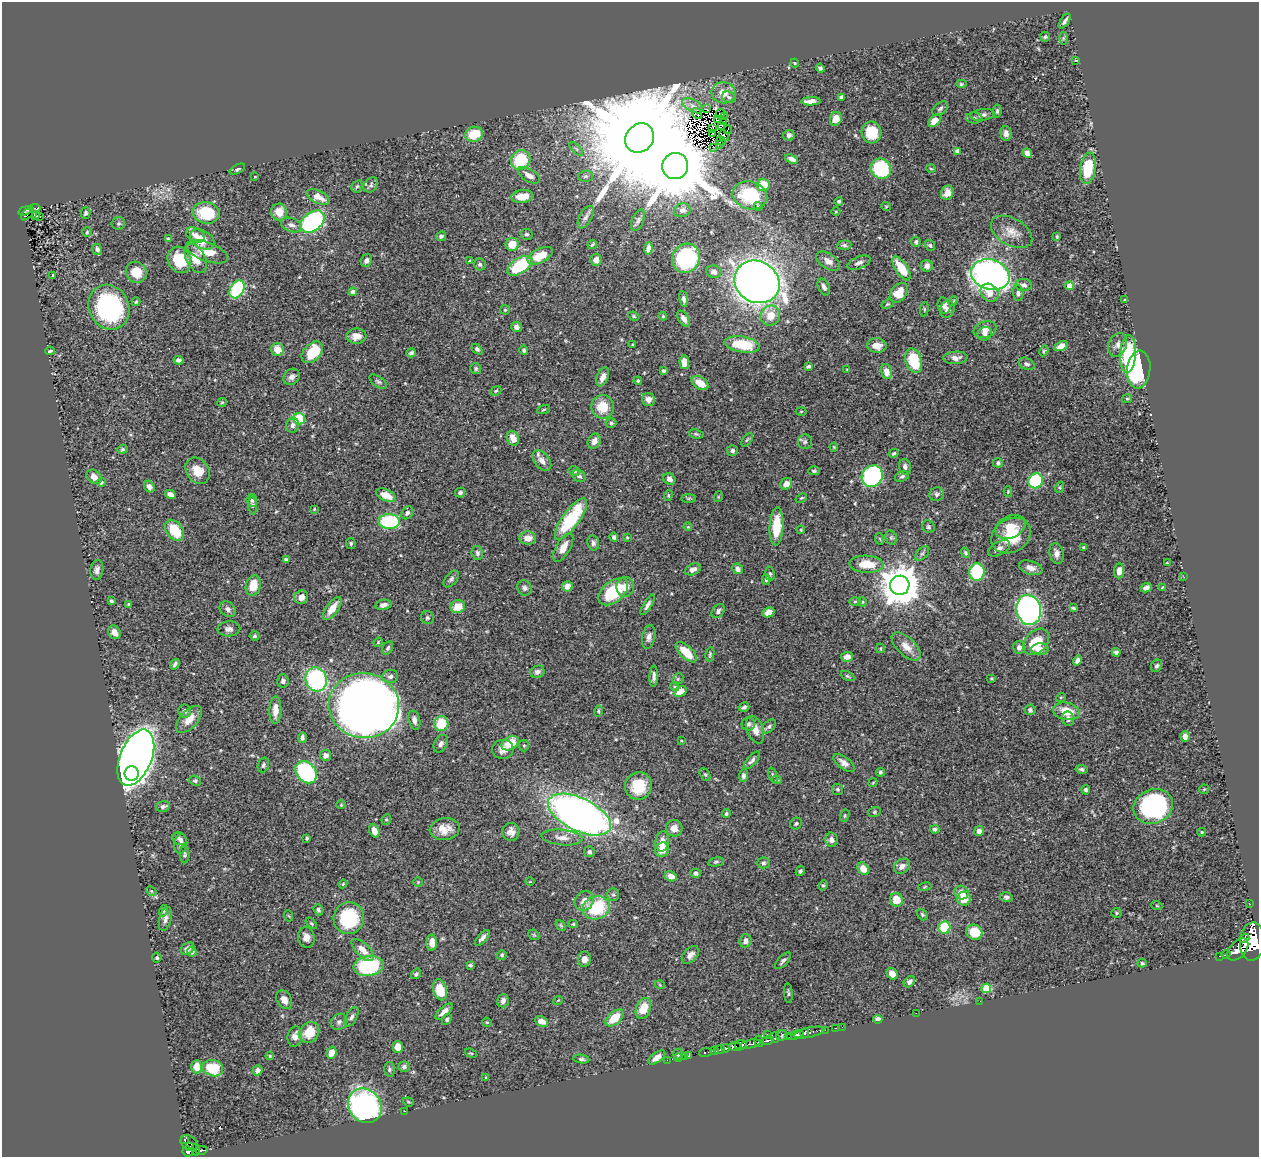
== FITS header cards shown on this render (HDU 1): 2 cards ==
NAXIS1  =                 1257
NAXIS2  =                 1155

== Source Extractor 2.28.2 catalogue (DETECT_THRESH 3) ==
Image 1257 x 1155 px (HDU 1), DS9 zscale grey, 1 PNG px = 1 image px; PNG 1261 x 1159 px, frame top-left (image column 1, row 1155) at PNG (2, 2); each listed source drawn as its Kron ellipse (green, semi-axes under 4 px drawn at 4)
Background 0.442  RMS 0.018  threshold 0.0526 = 3 sigma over >= 5 px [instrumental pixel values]
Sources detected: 497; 9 with non-positive FLUX_AUTO (blend fragments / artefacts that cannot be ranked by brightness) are neither listed nor drawn; the other 488 listed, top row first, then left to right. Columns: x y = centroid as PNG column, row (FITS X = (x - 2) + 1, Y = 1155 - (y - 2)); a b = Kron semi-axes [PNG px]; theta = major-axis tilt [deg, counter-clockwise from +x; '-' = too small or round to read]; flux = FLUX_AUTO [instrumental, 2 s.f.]
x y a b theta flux
1065 21 8 3 56 3.8
1045 37 5 5 - 1.6
1063 38 6 4 90 1.7
1076 60 3 2 - 0.99
795 63 4 4 - 1
820 68 4 3 - 2.6
961 84 5 4 - 1.7
723 93 12 10 -12 17
729 97 7 5 -25 2.4
841 97 4 3 - 2
811 101 9 4 2 8.4
693 106 11 6 -29 4
940 108 9 5 40 3.3
707 109 3 2 - 0.87
997 111 7 4 83 2.3
697 114 6 3 -54 0.39
720 114 5 2 - 2.2
983 115 12 5 7 4.9
724 117 3 2 - 0.6
974 118 8 5 -2 3
836 119 7 6 - 12
717 120 3 3 - 1.5
935 120 8 5 47 12
723 122 2 2 - 1.7
722 125 2 2 - 0.067
712 129 3 2 - 1.1
728 130 4 2 - 1.1
872 132 11 10 - 28
713 133 3 2 - 1.1
1006 133 7 5 -86 6.5
474 134 9 7 17 31
789 135 6 5 - 4.5
724 136 6 2 -51 0.71
640 138 15 13 49 48000
721 141 5 2 - 0.46
720 145 2 2 - 0.93
713 147 2 2 - 0.79
576 149 9 3 -45 2.2
957 151 4 4 - 5.8
1027 153 5 4 - 6.2
791 159 7 4 -20 5.9
521 160 10 9 - 59
675 166 13 13 - 17000
1088 168 16 8 81 52
237 169 8 4 28 2.4
881 169 10 9 - 91
931 169 5 3 - 1.1
529 175 12 6 -31 9
585 176 7 5 2 2.6
255 177 3 2 - 0.86
371 185 8 6 49 3.3
763 185 6 6 - 23
357 186 6 5 - 2.3
947 193 7 6 - 8.8
750 195 17 14 -15 65
522 196 11 6 7 19
318 197 12 6 -26 12
839 201 4 4 - 1.9
886 206 5 3 - 0.96
758 207 4 4 - 1.7
34 208 6 3 6 15
682 210 8 7 - 5.1
25 211 7 3 17 38
279 212 8 8 - 16
836 212 4 3 - 0.96
86 213 6 4 73 2.1
206 213 13 10 -11 51
27 214 8 3 48 21
36 215 3 2 - 1
40 216 3 2 - 1.9
586 217 12 6 61 5.1
638 220 11 5 68 3.4
312 222 13 9 39 170
118 223 7 6 - 2.4
291 225 11 6 -20 5.5
87 232 5 4 - 1.4
1012 232 22 13 -30 16
526 234 6 5 - 2.5
195 235 10 6 -33 7.4
441 236 5 4 - 3.1
1057 237 4 3 - 1.4
168 239 4 3 - 1.7
202 239 13 9 -31 16
916 242 5 5 - 2.5
512 244 6 6 - 22
592 244 5 3 - 1.7
844 245 7 4 5 2.8
930 245 5 4 - 2.1
648 248 6 4 85 6.5
97 249 5 5 - 3.7
207 252 22 9 -20 22
540 256 13 7 27 26
196 258 16 9 -61 18
686 258 15 13 55 130
179 260 14 11 -60 36
366 260 6 5 - 4.1
596 260 6 5 - 7.8
470 261 4 3 - 1.9
828 261 13 7 -33 7.8
859 263 12 6 21 5
480 264 6 6 - 2.7
520 266 14 7 32 78
927 266 6 6 - 5.4
901 268 14 6 -56 30
136 272 11 10 - 22
714 272 7 6 - 5.1
53 275 3 2 - 1
990 275 19 15 -17 520
757 282 23 20 -32 1100
1024 285 8 6 -3 4.2
1070 286 4 4 - 19
824 287 9 5 -65 3.6
237 289 10 6 60 120
353 292 4 4 - 7.1
899 293 11 7 54 26
990 293 10 8 -44 12
1018 293 8 5 -85 3
684 299 8 4 -81 3.9
1125 299 4 2 - 1.1
953 301 5 4 - 1.3
136 302 4 3 - 1.7
887 304 6 4 26 1.5
944 306 8 6 -75 5.3
109 307 23 20 -65 180
924 309 7 3 83 1.5
947 309 8 7 - 5.4
505 310 5 4 - 1.4
634 316 6 4 -23 1.6
663 316 4 4 - 1.3
770 316 10 9 - 19
684 319 9 5 -57 6.7
516 327 5 5 - 5.1
985 329 12 8 20 7.6
985 334 7 6 - 4.3
356 336 10 7 5 9.9
742 344 18 8 -9 53
633 345 3 3 - 1.3
877 345 10 7 -6 11
1118 345 12 9 66 6.9
1061 346 7 4 27 10
477 349 6 4 -44 2.7
277 350 7 6 - 13
524 350 5 4 - 2.1
50 351 5 2 - 1.5
1044 351 6 4 61 1.5
312 352 13 8 47 39
411 353 5 4 - 3.3
1128 354 19 8 86 84
955 358 12 6 4 6.7
178 360 5 4 - 3.9
914 361 12 8 -72 45
684 362 7 5 -85 14
1027 364 8 5 -26 3.7
808 366 4 3 - 2.9
476 369 5 5 - 2
847 369 4 2 - 0.83
1139 369 19 11 84 120
663 371 4 3 - 2
886 371 8 5 -75 9.9
291 377 9 7 45 5.6
603 377 10 5 68 9.1
638 381 4 3 - 1.5
378 382 10 5 -36 2.7
700 383 9 6 -33 18
496 391 6 4 23 1.7
648 399 7 6 - 5.2
1127 399 5 4 - 1.6
222 402 5 4 - 1.3
603 407 12 11 - 25
543 410 7 3 19 1.3
801 411 5 3 - 1.1
299 419 6 6 - 48
611 423 5 5 - 2.3
293 425 7 6 - 4.2
696 434 7 4 -9 2.1
513 438 8 6 -65 11
747 440 8 4 53 1.7
594 441 8 6 62 8.5
805 442 7 7 - 3.1
834 447 4 4 - 1.2
123 449 5 4 - 1.7
732 451 5 5 - 3.1
894 453 5 4 - 2.1
542 461 12 7 -52 8.4
998 463 5 5 - 2.2
905 467 8 6 -76 4
198 471 14 11 -55 20
574 471 6 4 -13 2
814 471 6 4 2 1.9
579 476 7 5 -37 3.5
872 476 11 10 - 150
902 476 7 5 25 2.8
94 477 8 6 -39 8
669 479 6 5 - 6.5
1035 481 8 7 - 79
101 482 4 4 - 1.9
786 484 6 5 - 10
149 486 6 5 - 5.2
1060 487 6 4 72 1.3
1008 491 5 4 - 1.1
460 493 5 5 - 2.9
170 494 5 4 - 5.8
937 494 7 6 - 3.2
386 495 10 5 -23 16
668 495 5 4 - 1.5
718 497 5 3 - 0.93
689 498 7 4 0 1.7
801 498 6 3 26 1.4
252 500 6 5 - 2.3
252 505 9 4 -86 2.3
314 509 4 3 - 0.99
407 513 7 5 48 3.3
571 519 25 8 54 77
389 521 11 7 -1 100
777 526 19 7 87 41
688 527 4 3 - 1.1
928 527 6 6 - 2.2
1010 527 16 11 26 19
175 530 12 8 -52 36
801 530 4 4 - 1.4
1011 536 21 16 31 43
614 537 4 4 - 3.5
627 537 4 3 - 1.2
528 538 8 6 -1 10
891 538 7 5 -70 2
880 539 6 3 -71 1.2
351 543 5 4 - 2.4
593 543 7 6 - 3.8
563 547 16 7 61 11
1083 547 4 3 - 1.2
999 548 12 6 29 5.1
477 553 7 5 -75 3.1
965 553 5 4 - 1.9
1057 553 10 7 -77 6.4
922 554 8 5 43 2.7
286 560 4 3 - 2.3
1167 563 3 3 - 1.1
866 564 17 8 -3 25
1031 568 12 7 -17 8.7
693 569 8 5 25 7.3
738 569 6 5 - 3.8
97 570 10 6 81 4.7
1119 571 7 5 83 9.1
977 572 8 7 - 80
770 574 7 5 -81 2.2
1184 577 3 2 - 0.81
451 579 10 5 49 3.2
766 580 5 4 - 2
253 585 10 7 76 20
900 585 10 9 - 3700
567 586 5 5 - 9.3
625 587 10 8 81 11
525 588 8 7 - 4.1
1146 588 6 4 26 4.8
1162 588 4 2 - 1.1
613 592 17 10 39 61
301 597 7 6 - 7.5
111 601 3 3 - 1.7
855 601 6 4 2 1.4
863 602 5 3 - 1.2
128 604 3 3 - 1.7
383 605 8 5 13 5.2
648 605 11 4 60 4.1
458 607 7 6 - 19
332 608 13 6 53 14
1073 608 4 3 - 1.9
228 609 9 7 -44 4.5
1029 610 15 12 -77 490
718 611 8 5 52 3.8
768 612 6 4 29 11
427 618 7 6 - 3
229 629 11 7 2 5.7
114 632 7 6 - 8.3
254 636 5 4 - 2.3
649 637 12 6 78 5.8
378 642 5 4 - 1.3
1036 642 15 10 46 31
906 647 18 9 -44 13
1019 647 7 6 - 4.1
388 648 7 5 61 2.7
880 648 5 3 - 1.3
1040 649 8 6 6 8.9
686 652 13 6 -44 25
1116 652 4 4 - 2.6
710 654 7 4 80 1.9
847 657 6 5 - 8.5
1077 660 5 4 - 5.1
175 664 5 3 - 2.9
1157 666 6 5 - 2.8
537 672 7 6 - 4.1
390 676 8 6 7 4.3
654 676 10 4 87 4.3
847 676 7 4 -26 1.8
991 678 5 3 - 1.1
316 679 12 10 -73 160
678 679 6 5 - 1.7
283 681 7 5 -85 3.9
675 687 5 4 - 1.8
680 691 7 5 29 11
1061 697 5 3 - 1.1
364 705 35 32 -8 2000
744 707 5 4 - 2.8
275 710 14 6 88 11
1030 710 5 5 - 2.9
185 711 6 6 - 3
598 711 5 4 - 1.5
1066 711 14 8 -11 24
189 719 16 8 47 13
1068 719 7 6 - 4
414 720 9 5 -76 5.8
441 723 7 7 - 33
748 724 6 6 - 2.9
769 726 8 5 44 2.6
755 730 14 8 -70 11
1185 736 5 5 - 7.4
302 738 5 4 - 3.2
681 741 4 3 - 0.91
510 743 9 6 29 25
441 744 9 6 63 4.3
524 745 6 5 - 1.7
503 749 11 9 10 8.4
325 755 5 5 - 5.3
136 758 29 16 68 1800
752 760 11 4 48 4.2
844 763 12 6 -36 7
263 765 7 5 71 2.7
1081 769 6 4 -10 2.6
306 772 12 9 -48 150
880 772 4 4 - 2.2
132 773 7 7 - 480
705 774 7 5 -61 1.8
773 775 8 4 -71 1.6
743 776 6 4 85 3.2
777 780 5 4 - 1.7
195 781 6 5 - 1.8
873 783 5 3 - 1.1
638 786 14 13 - 38
837 789 5 5 - 2.1
1204 789 5 4 - 1.4
1086 790 4 4 - 2.8
341 805 4 4 - 1.3
1153 806 20 17 23 230
163 807 7 5 17 3.4
874 812 6 5 - 1.8
726 814 4 4 - 2.5
579 815 34 16 -26 880
845 816 6 4 71 1.5
386 819 5 4 - 1.7
796 823 6 5 - 2.2
674 828 8 8 - 8.2
445 829 15 11 6 14
935 829 5 4 - 2.5
374 831 7 5 -60 12
979 831 5 4 - 6
511 832 9 8 - 8.1
1202 832 4 3 - 1.3
562 837 21 7 -5 11
307 838 3 3 - 1.7
180 839 7 6 - 3.7
831 840 7 6 - 6.3
662 841 10 7 83 9.9
181 844 10 6 84 4.7
662 850 7 6 - 16
589 852 5 5 - 3
185 855 8 4 -88 2.6
716 862 8 4 12 2.2
763 863 6 5 - 2.6
902 866 8 6 42 6.5
863 869 7 5 -55 17
800 871 5 4 - 2.2
695 873 5 4 - 3.6
671 876 6 5 - 9
418 882 4 4 - 1.3
530 882 4 3 - 0.95
343 884 4 3 - 1.1
823 885 5 4 - 1.5
925 887 7 3 10 1.2
151 891 5 4 - 1.8
961 893 7 6 - 9.4
613 895 6 6 - 2.6
1006 897 6 5 - 3.1
964 899 7 6 - 19
896 900 7 6 - 18
584 901 10 9 - 9.1
1249 903 2 2 - 4.9
1157 906 5 3 - 1.1
596 908 14 11 18 71
318 910 5 4 - 2.4
163 911 6 4 75 1.8
1117 913 5 4 - 1.8
922 915 6 4 -50 1.8
289 916 5 3 - 1
349 918 16 15 - 75
165 919 12 6 74 5.4
311 923 7 3 -45 1.5
573 924 5 4 - 1.5
561 925 6 4 -48 1.7
944 927 6 6 - 59
974 932 8 7 - 25
534 935 6 4 -43 1.6
306 937 10 8 -79 7.7
482 938 9 4 47 4.7
1244 938 5 3 - 170
745 941 7 5 72 5.5
1252 941 19 12 87 3000
432 943 8 5 88 11
187 948 7 5 37 4.8
363 950 14 6 -45 13
1238 950 13 8 48 1000
192 952 5 4 - 4.8
1226 954 4 3 - 61
502 955 5 4 - 1.8
690 955 10 6 48 5.9
1220 956 3 2 - 20
157 958 5 5 - 2
584 959 7 6 - 7.9
783 961 10 5 47 3.5
1142 963 4 4 - 1.6
470 965 4 3 - 2.4
369 966 15 10 10 110
416 974 5 4 - 2.3
892 974 6 5 - 8.6
909 982 6 4 47 4.2
660 985 5 3 - 0.91
986 988 5 4 - 40
440 990 11 6 -77 26
788 993 10 3 -84 1.8
284 1000 10 7 -60 8
558 1000 5 3 - 0.9
503 1001 7 5 73 4.8
980 1001 2 2 - 1.7
643 1008 11 7 69 25
444 1012 11 5 43 6.7
916 1013 2 2 - 29
351 1017 10 5 61 3.6
614 1018 10 6 41 25
447 1019 6 4 58 2
878 1019 5 4 - 4.6
542 1021 7 5 -23 9.1
339 1022 9 7 42 4.1
487 1022 5 4 - 1.4
842 1027 2 2 - 3.2
835 1028 3 2 - 9.1
825 1030 2 2 - 6.8
309 1032 11 9 50 24
809 1032 15 5 12 140
805 1033 5 3 - 270
767 1034 2 2 - 7.3
782 1035 6 5 - 130
795 1035 8 3 15 270
295 1036 10 7 80 8.1
775 1037 5 3 - 70
789 1037 3 2 - 58
759 1041 5 4 - 60
767 1041 7 3 15 130
750 1044 10 3 12 130
741 1045 6 4 11 390
398 1047 6 5 - 11
736 1047 6 3 -7 180
726 1048 4 3 - 140
719 1050 5 3 - 120
714 1051 4 3 - 110
706 1052 6 3 8 35
331 1053 6 5 - 11
471 1053 6 3 -21 1.1
678 1054 5 4 - 2.3
270 1056 4 3 - 1.1
688 1056 3 3 - 12
657 1057 10 5 36 7.3
684 1057 2 2 - 3.6
679 1058 2 2 - 4.3
581 1059 8 4 -9 2.4
667 1060 2 2 - 3.7
197 1067 6 5 - 14
404 1067 6 5 - 3.1
213 1068 10 8 -17 39
389 1069 7 5 88 2.5
258 1070 5 4 - 5
486 1078 4 3 - 1.2
408 1102 6 4 -21 1.5
365 1106 18 16 -52 270
405 1111 3 2 - 3.3
185 1140 4 3 - 17
189 1143 9 7 -37 180
190 1147 4 3 - 77
196 1150 6 4 -82 42
202 1150 6 3 9 51
188 1151 5 5 - 180
At the frame edge (FLAGS 8, measured only in part): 1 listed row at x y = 1252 941
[9 non-positive-flux detections neither listed nor drawn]